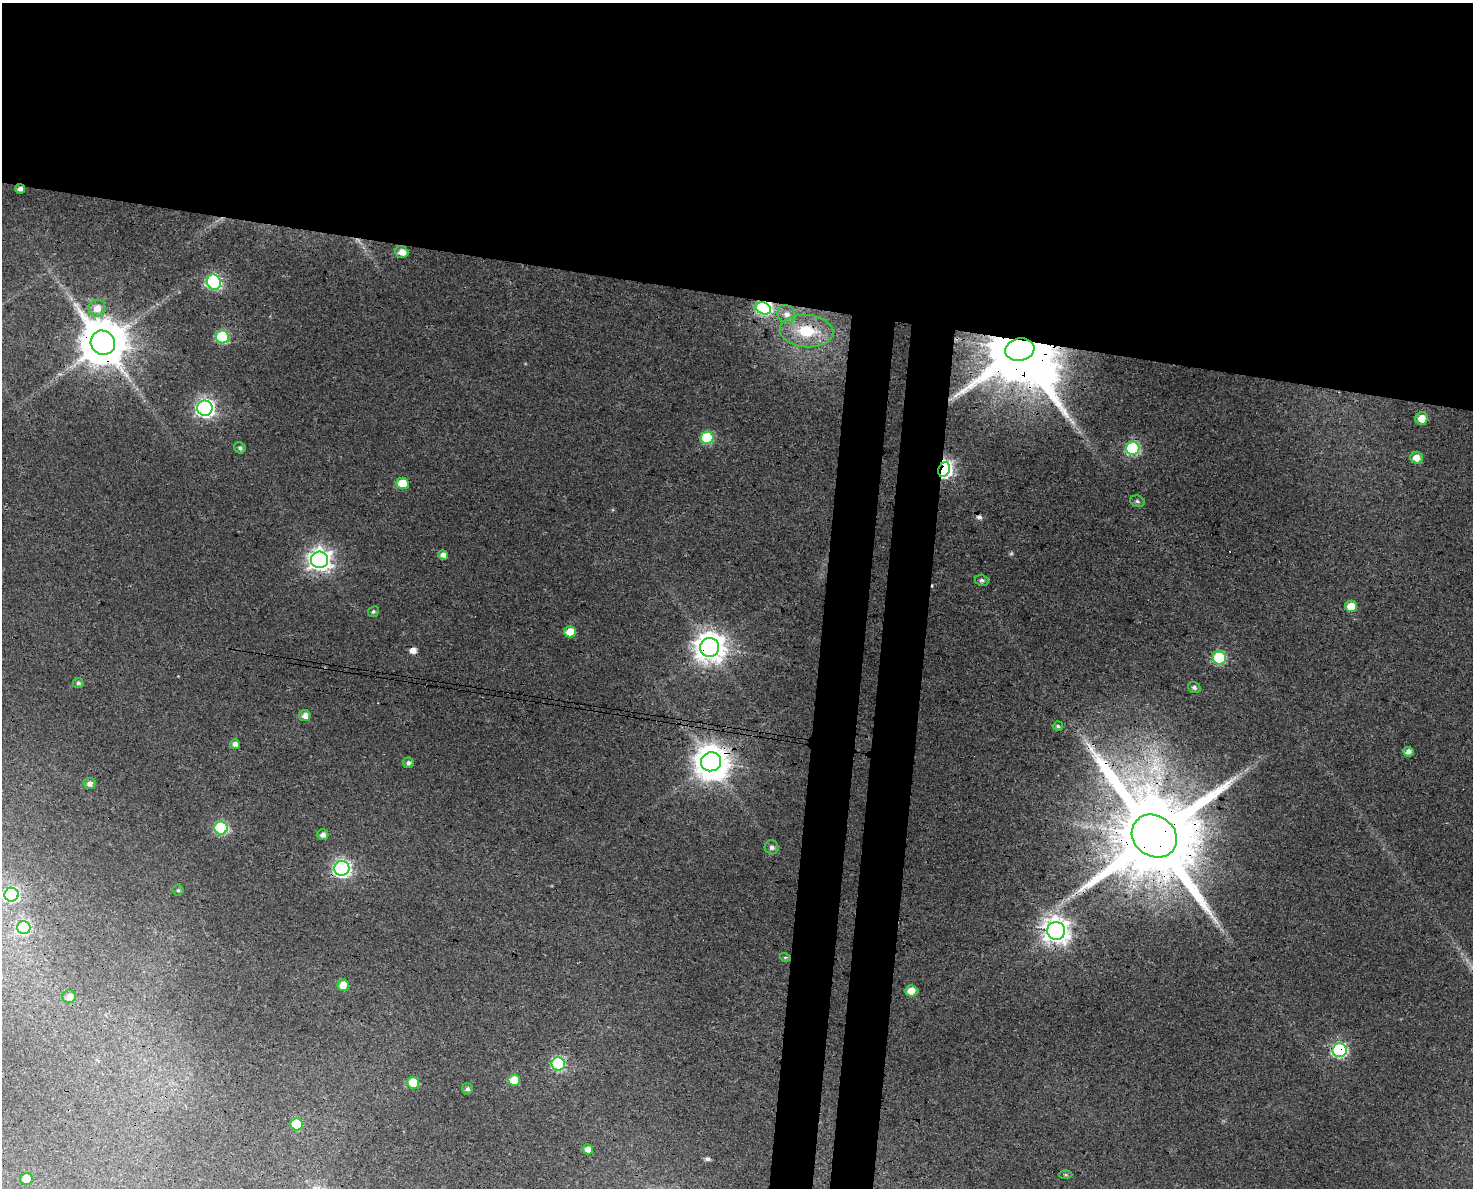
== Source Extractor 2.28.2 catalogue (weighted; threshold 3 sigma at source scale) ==
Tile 2 of 3 x 4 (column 2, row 1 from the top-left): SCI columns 1815-3285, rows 3570-4755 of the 5041 x 4776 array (HDU 1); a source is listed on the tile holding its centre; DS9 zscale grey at full resolution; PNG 1475 x 1190 px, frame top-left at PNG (2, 3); each listed source drawn as its Kron ellipse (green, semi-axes under 4 px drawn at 4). Shown black and unused: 29% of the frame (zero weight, under 3 of 4 exposures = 5% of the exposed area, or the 3 px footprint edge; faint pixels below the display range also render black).
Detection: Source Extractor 2.28.2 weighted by HDU 2 'WHT'; one run over the whole footprint, this tile lists its part. Background 0.0285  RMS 0.0044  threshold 0.0196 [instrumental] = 3 sigma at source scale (4.5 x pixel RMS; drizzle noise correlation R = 1.50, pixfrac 1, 0.0396/0.0396 arcsec/px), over >= 5 px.
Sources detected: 67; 2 too faint to see at this stretch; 3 inside a brighter object's white glare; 4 cosmic-ray / hot-pixel residue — neither listed nor drawn; the other 58 listed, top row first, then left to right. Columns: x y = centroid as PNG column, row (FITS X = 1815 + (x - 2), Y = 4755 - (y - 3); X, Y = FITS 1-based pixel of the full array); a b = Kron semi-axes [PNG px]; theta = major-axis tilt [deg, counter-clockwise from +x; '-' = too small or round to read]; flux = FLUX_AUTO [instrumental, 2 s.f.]
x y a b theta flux
20 189 5 5 - 1.9
402 252 6 5 - 4.1
214 282 8 7 - 73
97 308 8 8 - 4.3
763 308 8 5 -22 47
787 314 10 8 -35 2.9
807 331 27 16 -4 17
222 337 6 6 - 43
103 343 12 12 - 2100
1020 350 15 11 10 6200
205 408 7 7 - 170
1422 418 6 6 - 5.7
707 438 6 6 - 35
240 448 6 5 - 1.2
1133 448 7 6 - 56
1416 458 6 6 - 4.5
944 470 8 5 69 160
402 483 6 6 - 13
1137 501 7 5 -16 1
443 555 5 5 - 2.2
320 560 8 8 - 300
982 580 6 5 - 1.2
1351 606 6 5 - 6.6
373 612 6 5 - 0.86
570 632 6 5 - 7.6
710 647 9 9 - 630
1219 658 6 6 - 41
78 683 5 5 - 1
1194 687 6 5 - 1.2
305 715 6 5 - 2.8
1058 726 5 4 - 0.77
235 744 5 5 - 2.2
1408 752 5 5 - 2.4
711 762 10 9 - 790
408 763 5 5 - 1.3
89 784 6 5 - 2.2
221 828 6 6 - 53
323 835 5 5 - 2.2
1154 836 24 20 -36 10000
772 847 7 7 - 1.4
342 868 7 7 - 130
178 890 5 5 - 0.79
11 895 7 7 - 68
24 927 6 6 - 52
1056 931 9 9 - 450
785 957 5 3 - 0.47
343 985 6 5 - 7.4
911 991 6 5 - 5.4
69 997 7 6 - 2.7
1340 1050 7 7 - 82
558 1064 7 6 - 54
514 1080 6 5 - 8.8
413 1083 6 6 - 12
467 1089 5 5 - 1.2
297 1124 6 6 - 23
588 1149 5 5 - 2.6
1066 1174 7 3 -1 0.59
26 1179 6 6 - 6.1
Overlapping masked pixels (flux is a lower limit): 11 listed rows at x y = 20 189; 807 331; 103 343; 1020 350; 944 470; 710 647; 711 762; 1154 836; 342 868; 1056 931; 1340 1050